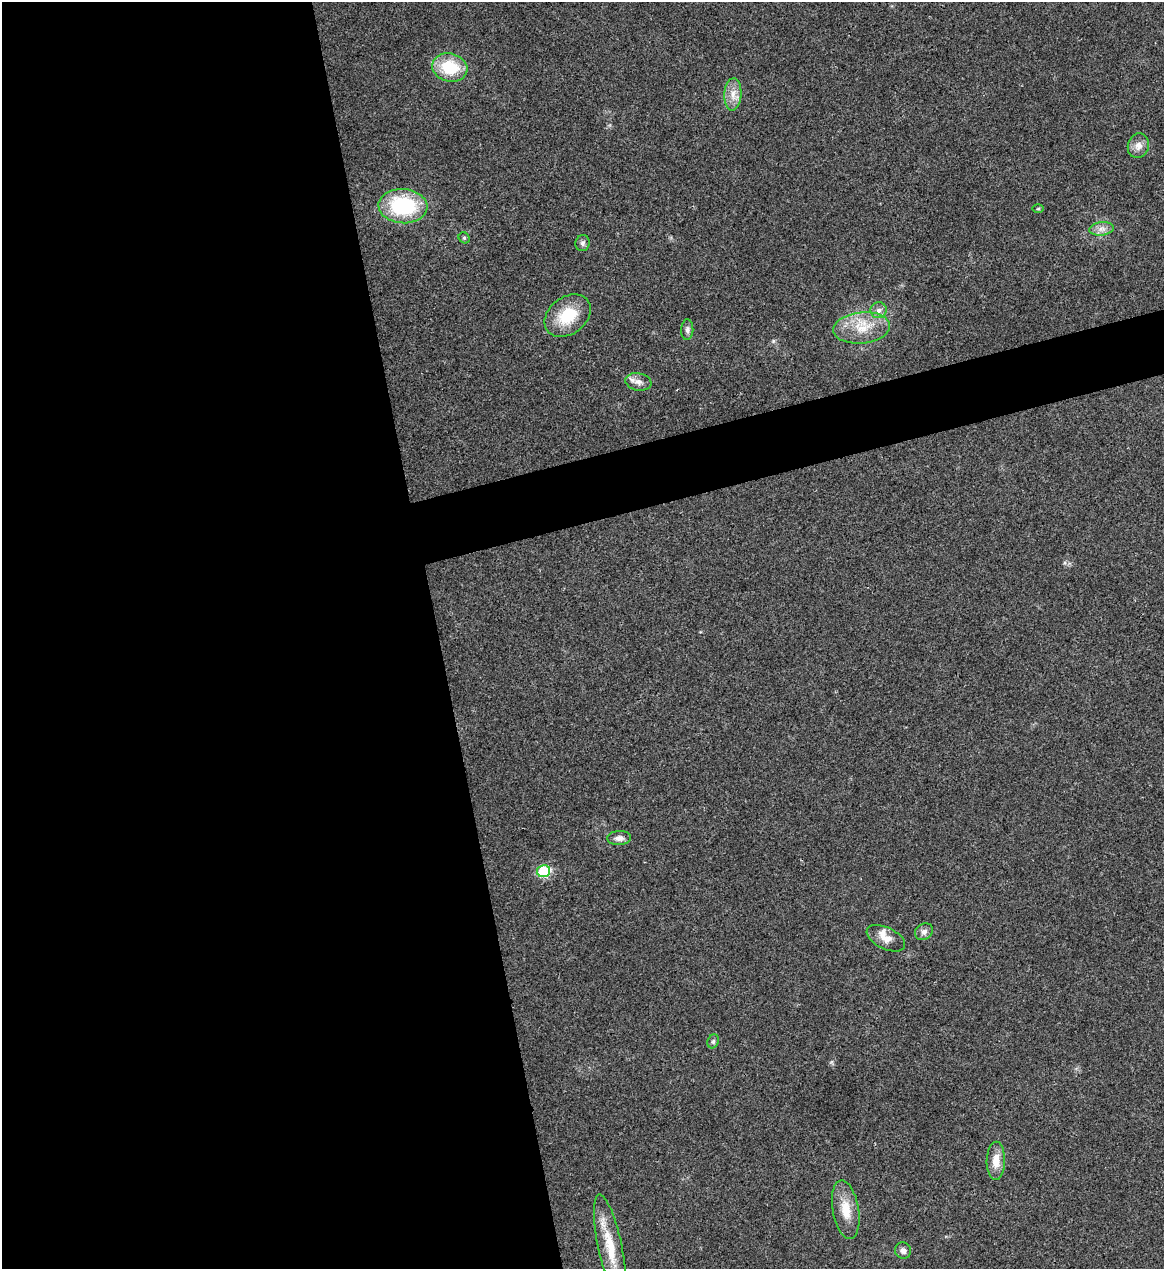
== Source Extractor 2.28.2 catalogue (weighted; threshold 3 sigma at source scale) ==
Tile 9 of 4 x 4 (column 1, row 3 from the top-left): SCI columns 145-1306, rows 1270-2536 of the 5055 x 5071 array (HDU 1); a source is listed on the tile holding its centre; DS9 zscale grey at full resolution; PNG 1166 x 1271 px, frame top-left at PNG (2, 2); each listed source drawn as its Kron ellipse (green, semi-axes under 4 px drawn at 4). Shown black and unused: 41% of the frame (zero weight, under 3 of 4 exposures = <1% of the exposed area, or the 3 px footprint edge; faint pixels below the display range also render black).
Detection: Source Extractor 2.28.2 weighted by HDU 2 'WHT'; one run over the whole footprint, this tile lists its part. Background 0.0197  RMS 0.0042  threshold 0.0189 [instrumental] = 3 sigma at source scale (4.5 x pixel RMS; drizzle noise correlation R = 1.50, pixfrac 1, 0.05/0.05 arcsec/px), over >= 5 px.
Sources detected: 23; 1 inside a brighter listed object's ellipse — not listed separately; the other 22 listed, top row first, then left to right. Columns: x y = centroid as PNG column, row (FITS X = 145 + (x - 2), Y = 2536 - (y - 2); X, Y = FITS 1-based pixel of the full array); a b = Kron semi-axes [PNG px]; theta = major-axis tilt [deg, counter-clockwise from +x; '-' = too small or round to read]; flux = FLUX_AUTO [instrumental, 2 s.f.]
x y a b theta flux
450 68 18 14 -14 17
733 94 16 8 87 4.1
1138 146 12 10 74 3.1
403 206 24 17 -3 33
1038 209 5 3 - 0.44
1102 229 12 6 8 2.5
464 238 6 5 - 0.69
583 243 8 7 - 1.2
879 310 8 8 - 1.9
568 316 25 18 37 14
862 328 28 15 6 12
687 330 10 6 88 1.4
638 382 13 8 -10 2.7
619 838 12 7 3 2.3
544 871 6 6 - 26
924 932 9 8 - 1.7
886 938 21 11 -25 4.5
713 1041 7 5 68 0.93
996 1161 19 9 88 5.4
846 1210 30 13 -80 8.5
610 1247 53 12 -78 13
903 1250 8 8 - 1.9